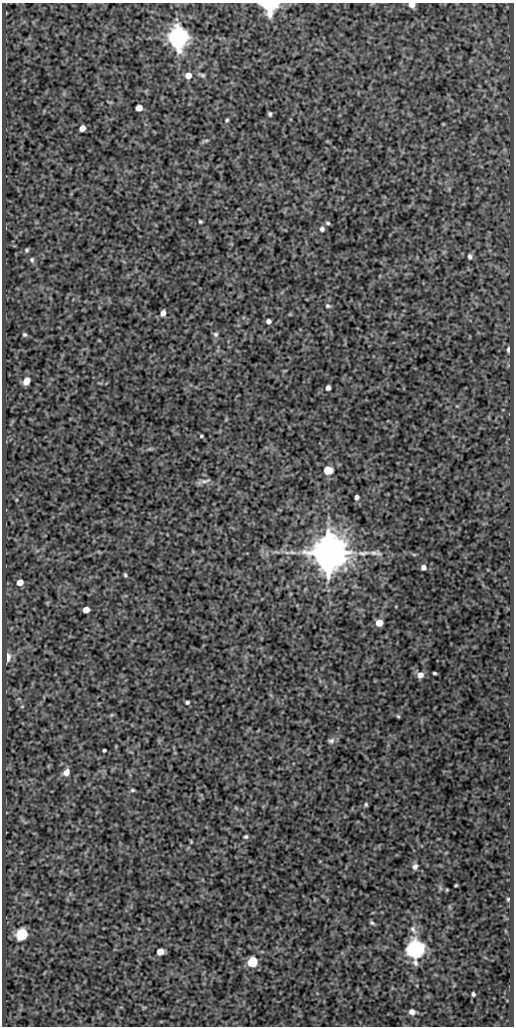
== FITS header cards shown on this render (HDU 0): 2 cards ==
NAXIS1  =                  512
NAXIS2  =                 1024

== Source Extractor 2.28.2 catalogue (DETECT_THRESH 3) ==
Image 512 x 1024 px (HDU 0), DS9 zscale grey, 1 PNG px = 1 image px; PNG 516 x 1028 px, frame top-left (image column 1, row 1024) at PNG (2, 3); no overlay
Background 421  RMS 0.9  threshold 2.69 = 3 sigma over >= 5 px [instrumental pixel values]
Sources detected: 66; all 66 listed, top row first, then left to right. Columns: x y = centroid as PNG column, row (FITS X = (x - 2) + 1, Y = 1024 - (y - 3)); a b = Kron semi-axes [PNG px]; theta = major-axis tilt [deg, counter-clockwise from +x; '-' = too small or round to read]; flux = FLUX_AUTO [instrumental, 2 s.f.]
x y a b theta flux
269 4 8 7 - 11000
412 5 5 4 - 520
178 37 7 7 - 67000
188 75 6 6 - 570
202 75 9 4 -12 120
139 108 5 5 - 640
270 114 5 4 - 110
227 120 4 3 - 81
443 124 4 4 - 49
82 128 5 5 - 490
205 141 11 3 16 110
200 221 4 3 - 87
328 223 6 4 -18 94
322 229 6 6 - 170
26 250 5 5 - 96
470 256 7 5 -87 150
32 260 7 6 - 130
328 306 6 5 - 120
163 313 6 5 - 360
268 321 4 4 - 260
216 334 7 7 - 150
25 335 5 4 - 100
509 349 5 3 - 200
26 381 7 5 62 460
328 388 5 4 - 220
201 436 4 3 - 77
150 449 8 4 0 110
328 470 7 6 - 1300
205 481 16 5 13 260
357 497 5 4 - 180
328 552 10 10 - 220000
363 553 17 6 3 410
373 553 12 6 -5 240
423 567 5 5 - 270
125 575 4 3 - 94
20 582 5 5 - 660
86 610 5 5 - 660
379 623 5 5 - 950
7 657 6 3 86 1100
434 673 4 3 - 91
420 675 6 6 - 430
187 702 4 3 - 130
22 706 5 3 - 54
111 715 6 4 71 70
398 716 5 4 - 71
331 741 9 7 17 190
104 750 4 3 - 96
66 772 7 6 - 450
132 790 6 4 -14 96
366 804 5 4 - 94
236 808 5 4 - 70
246 837 5 4 - 110
191 841 4 3 - 57
415 866 7 6 - 220
456 885 3 3 - 64
440 888 7 4 -72 99
508 899 5 4 - 76
450 907 6 4 -71 72
372 923 7 4 -24 110
413 930 15 7 -58 280
22 934 6 6 - 9700
415 949 7 6 - 47000
160 952 5 5 - 790
252 962 6 5 - 5200
473 994 4 4 - 140
412 1012 7 6 - 320
At the frame edge (FLAGS 8, measured only in part): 2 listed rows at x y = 269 4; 412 5

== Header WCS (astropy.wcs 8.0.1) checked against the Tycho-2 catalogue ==
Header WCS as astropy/WCSLIB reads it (CRVAL/CRPIX/CD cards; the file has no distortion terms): RA---SIN/DEC--SIN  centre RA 01:00:54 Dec -01:01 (15.23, -1.01 deg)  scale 1 arcsec/px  FOV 8.5' x 17.1'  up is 0 deg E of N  parity normal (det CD < 0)
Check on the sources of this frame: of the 60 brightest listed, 5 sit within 2.0 arcsec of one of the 7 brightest Tycho-2 stars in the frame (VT <= 12.46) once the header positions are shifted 0.59 arcsec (0.33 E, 0.49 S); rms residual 0.73 arcsec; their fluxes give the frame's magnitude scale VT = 22.26 - 2.5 log10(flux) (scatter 0.14 mag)
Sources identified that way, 5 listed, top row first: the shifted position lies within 2.0 arcsec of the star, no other Tycho-2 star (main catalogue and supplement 1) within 4.0 arcsec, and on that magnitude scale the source's flux lands within +1.5 / -3 mag of the star's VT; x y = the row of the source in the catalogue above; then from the Tycho-2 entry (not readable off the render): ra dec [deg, ICRS J2000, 3 dp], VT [Tycho-2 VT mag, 2 dp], TYC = Tycho-2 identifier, HIP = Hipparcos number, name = IAU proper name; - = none
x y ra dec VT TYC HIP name
178 37 15.249 -0.879 10.27 4681-925-1 - -
328 552 15.207 -1.022 8.91 4681-1072-1 4735 -
7 657 15.297 -1.051 12.46 4681-728-1 - -
22 934 15.292 -1.128 11.39 4681-1820-1 - -
415 949 15.183 -1.132 10.72 4681-1928-1 - -